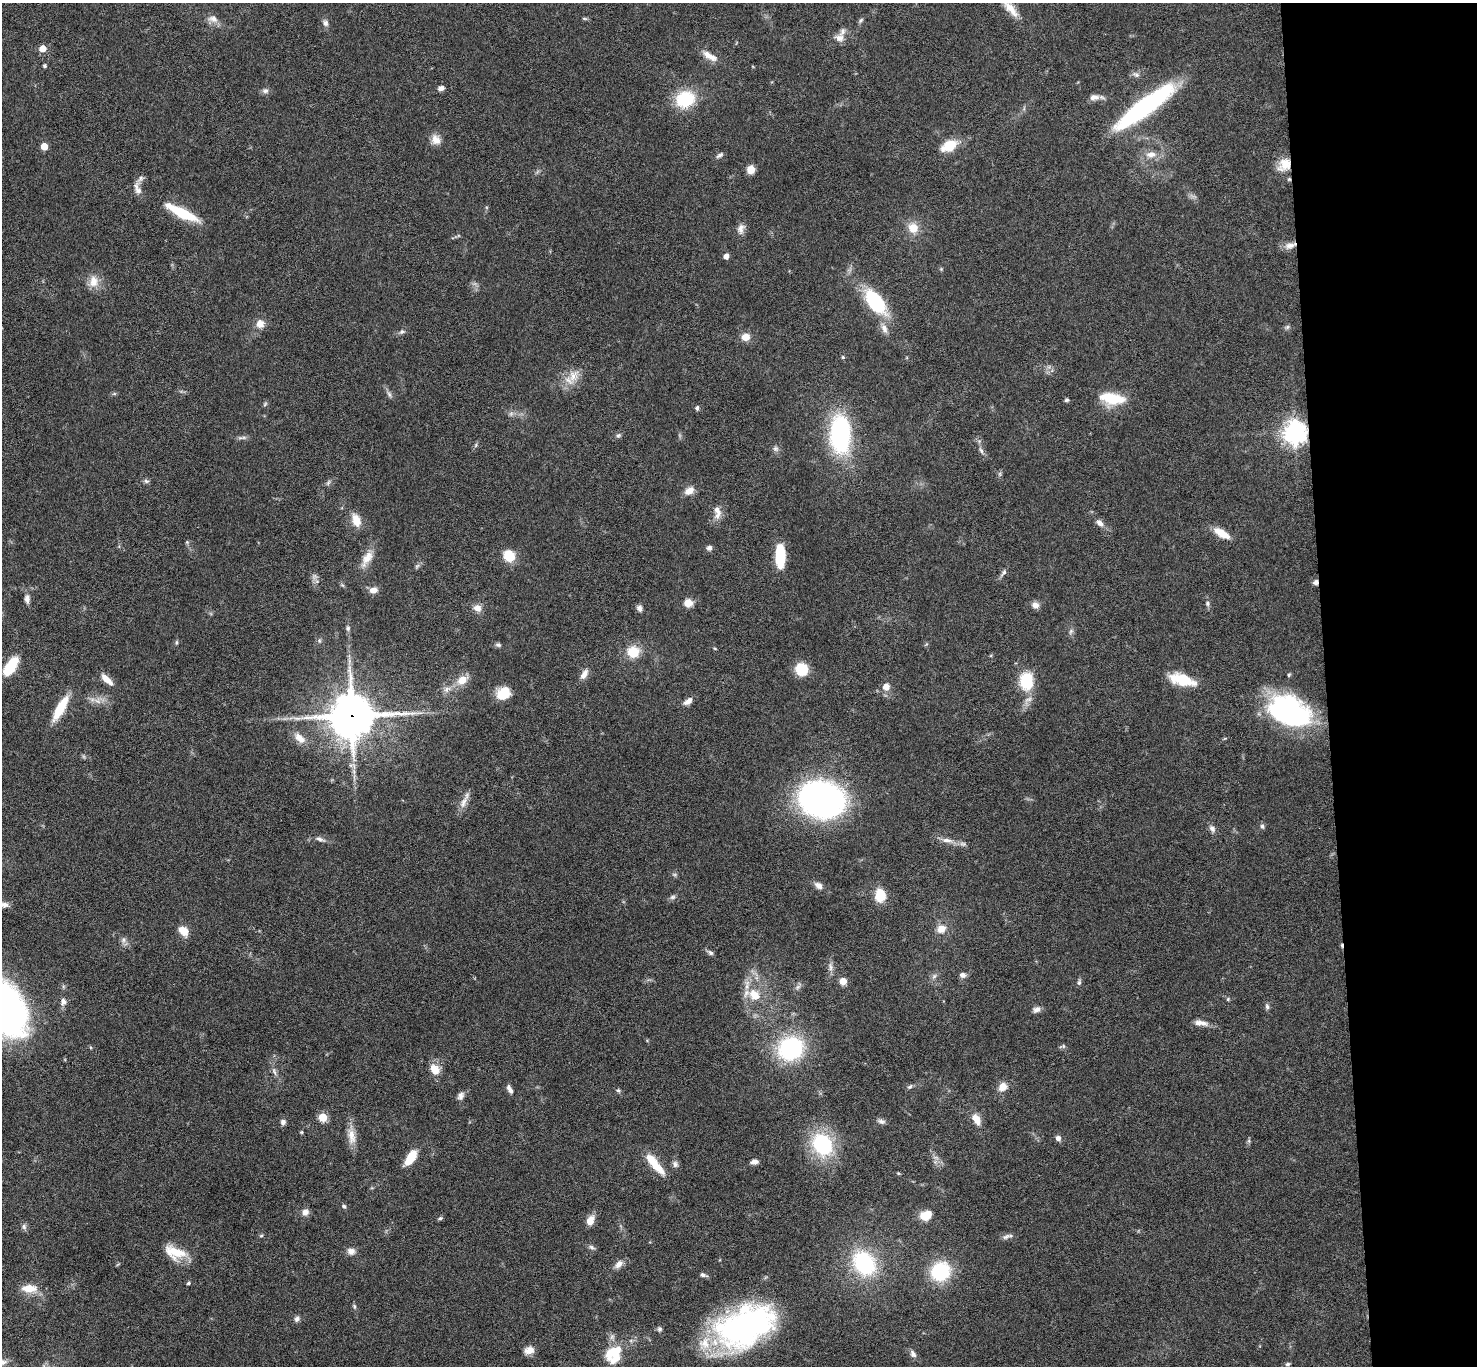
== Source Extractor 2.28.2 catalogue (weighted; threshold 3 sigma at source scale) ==
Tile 6 of 3 x 3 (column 3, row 2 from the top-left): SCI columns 2953-4427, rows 1546-2909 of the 4427 x 4397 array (HDU 1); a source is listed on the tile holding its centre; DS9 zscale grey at full resolution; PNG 1479 x 1368 px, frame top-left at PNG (2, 3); no overlay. Shown black and unused: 10% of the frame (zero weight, under 4 of 8 exposures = <1% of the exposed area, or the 3 px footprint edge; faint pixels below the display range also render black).
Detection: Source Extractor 2.28.2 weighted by HDU 2 'WHT'; one run over the whole footprint, this tile lists its part. Background 0.0434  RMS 0.0035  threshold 0.0145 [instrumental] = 3 sigma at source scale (4.09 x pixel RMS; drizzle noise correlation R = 1.36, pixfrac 0.8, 0.05/0.05 arcsec/px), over >= 5 px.
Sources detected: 185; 5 too faint to see at this stretch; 1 cosmic-ray / hot-pixel residue — not listed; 4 inside a brighter listed object's ellipse — not listed separately; the other 175 listed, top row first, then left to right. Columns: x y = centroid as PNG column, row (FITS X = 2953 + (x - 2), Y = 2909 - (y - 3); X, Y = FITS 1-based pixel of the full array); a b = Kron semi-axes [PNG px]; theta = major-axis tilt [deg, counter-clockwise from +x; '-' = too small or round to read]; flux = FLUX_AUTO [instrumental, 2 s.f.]
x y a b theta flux
1010 9 26 9 -49 4.7
213 19 15 10 -15 2.3
861 20 8 5 49 0.64
325 23 8 7 - 1.2
839 38 13 11 -17 2.4
43 48 5 5 - 5.4
710 56 23 8 -31 3.3
45 66 5 4 - 0.53
1136 75 11 6 -25 1.2
441 88 7 5 10 1.4
265 91 9 7 -12 1.1
1094 97 14 8 2 2.1
685 99 18 15 24 17
1145 106 66 14 37 57
436 140 13 11 -62 2.9
44 146 5 5 - 6.7
949 146 19 12 27 7
1151 154 15 8 3 3.3
720 155 11 5 32 0.92
1284 165 18 14 46 5.8
751 169 9 8 - 2.6
140 179 13 7 46 1.6
1289 179 5 4 - 0.46
138 190 11 9 -32 2
182 213 38 9 -27 14
913 228 14 13 - 4.6
741 229 14 9 77 2
1290 245 17 8 14 2.6
726 256 5 4 - 2.1
941 269 5 4 - 0.37
94 281 17 14 89 4.1
875 302 26 13 -53 27
260 324 9 9 - 3.1
1287 327 7 5 45 0.67
884 328 14 8 -66 2.3
402 332 6 6 - 0.75
746 337 8 7 - 3.8
843 357 5 4 - 0.42
573 376 20 13 63 5.1
114 394 6 4 19 0.48
389 394 9 4 -55 0.9
1112 398 30 12 -9 11
1067 400 5 5 - 0.58
265 404 7 4 46 0.5
697 408 6 4 88 0.73
1295 432 8 8 - 280
840 434 32 17 -88 52
618 435 7 6 - 0.7
242 438 16 4 0 1
476 445 6 4 88 0.51
775 449 7 7 - 0.99
981 450 11 5 -66 1.1
1000 474 7 4 90 0.59
146 481 7 6 - 0.76
328 483 9 5 63 0.7
689 491 14 9 34 2.7
717 512 20 9 -85 2.9
356 520 18 11 -71 4.1
1100 523 11 7 -41 1.8
1222 533 22 8 -32 5.3
187 542 6 5 - 0.48
709 548 6 6 - 1.2
509 555 9 8 - 9.7
780 556 21 8 90 15
367 558 22 11 54 4.4
417 566 8 4 45 0.68
1003 573 13 5 54 1.1
314 576 8 8 - 1.3
1315 582 7 6 - 1.1
373 590 9 7 11 2.4
27 599 11 6 -89 1.7
688 603 8 8 - 3.5
1207 603 6 6 - 0.75
1035 605 9 8 - 1.8
477 608 9 8 - 2.4
639 608 8 7 - 1.1
348 628 9 5 90 0.8
1071 631 9 5 60 0.85
319 641 6 4 73 0.5
176 642 7 4 82 0.5
498 645 8 6 -6 0.77
715 649 5 3 - 0.29
633 652 14 12 5 7.3
349 661 9 4 -90 1
10 666 22 10 56 9.9
801 669 13 12 - 8.2
584 674 13 7 59 2.5
1289 675 5 4 - 0.5
107 680 17 6 -43 3.5
462 680 12 9 33 4.6
1181 680 27 13 -16 10
1026 681 17 13 88 14
886 687 7 7 - 3
447 689 11 8 24 1.9
503 693 13 11 35 8.1
97 701 11 7 -26 2.2
688 701 13 7 36 1.9
60 708 32 9 60 9.7
1289 711 44 27 -23 63
352 716 15 14 - 1200
299 738 16 9 -44 3.7
821 799 29 22 -12 170
463 802 20 8 63 2.8
1262 826 7 5 -75 0.75
1212 829 10 7 -58 1.4
320 839 15 6 -20 1.4
947 840 16 6 -6 2.2
963 844 10 6 -9 1.1
819 886 10 7 -34 1.9
880 895 17 12 88 5.7
673 897 8 6 3 0.89
3 905 14 7 -5 1.9
941 929 12 10 20 3.4
184 931 14 9 -83 3.3
123 940 9 7 68 1.2
710 952 9 6 -29 0.99
830 967 13 7 -81 1.6
963 975 8 6 -2 1.4
934 976 7 6 - 0.95
843 981 6 6 - 3.4
1079 982 9 5 75 0.73
798 987 9 6 36 1
754 995 17 12 -43 6.8
1228 999 5 5 - 0.48
63 1001 10 8 83 1.7
1267 1007 8 5 -85 0.87
1036 1009 10 7 29 1.4
1201 1023 19 7 -10 2.5
1063 1046 9 5 17 0.67
790 1048 23 20 23 39
434 1069 14 10 -53 4.1
274 1072 12 5 -72 1.2
910 1087 8 5 44 0.72
1003 1087 10 8 38 3.6
510 1089 11 5 -64 1.5
618 1091 6 5 - 0.6
461 1096 11 8 62 1.4
323 1117 5 5 - 13
976 1119 14 8 -56 4
881 1121 11 6 -17 1.1
283 1122 6 6 - 1.2
301 1132 5 4 - 0.36
351 1135 26 10 -83 4.1
1058 1138 7 6 - 1.2
822 1144 16 13 -62 37
411 1158 17 8 57 7.7
754 1162 9 6 8 1.5
654 1163 32 8 -50 8.2
675 1164 9 7 -58 1.2
898 1173 5 3 - 0.33
344 1206 6 5 - 0.64
305 1212 8 8 - 1.9
926 1215 11 8 19 6.2
440 1218 6 4 16 0.53
590 1221 10 7 66 3.7
24 1227 8 6 -75 0.91
261 1236 6 4 2 0.45
1006 1237 11 7 26 1.3
592 1247 9 5 -36 0.88
351 1251 10 8 -15 1.9
175 1252 26 14 -20 8.1
864 1263 24 19 -53 32
619 1264 12 7 42 2.2
940 1271 17 15 40 24
703 1275 9 4 -12 1
188 1283 4 4 - 0.7
29 1288 15 8 -3 6.1
354 1306 7 4 -71 0.59
297 1319 7 6 - 1.1
745 1326 61 36 26 94
659 1329 7 6 - 0.78
529 1350 11 8 18 2.7
613 1352 20 10 36 11
913 1354 11 7 -60 1.4
1288 1364 6 5 - 0.61
Overlapping masked pixels (flux is a lower limit): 6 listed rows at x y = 1284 165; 1289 179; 1290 245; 1295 432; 1315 582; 352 716
Isophote crosses this tile's border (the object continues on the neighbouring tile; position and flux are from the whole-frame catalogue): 2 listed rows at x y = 1010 9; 3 905